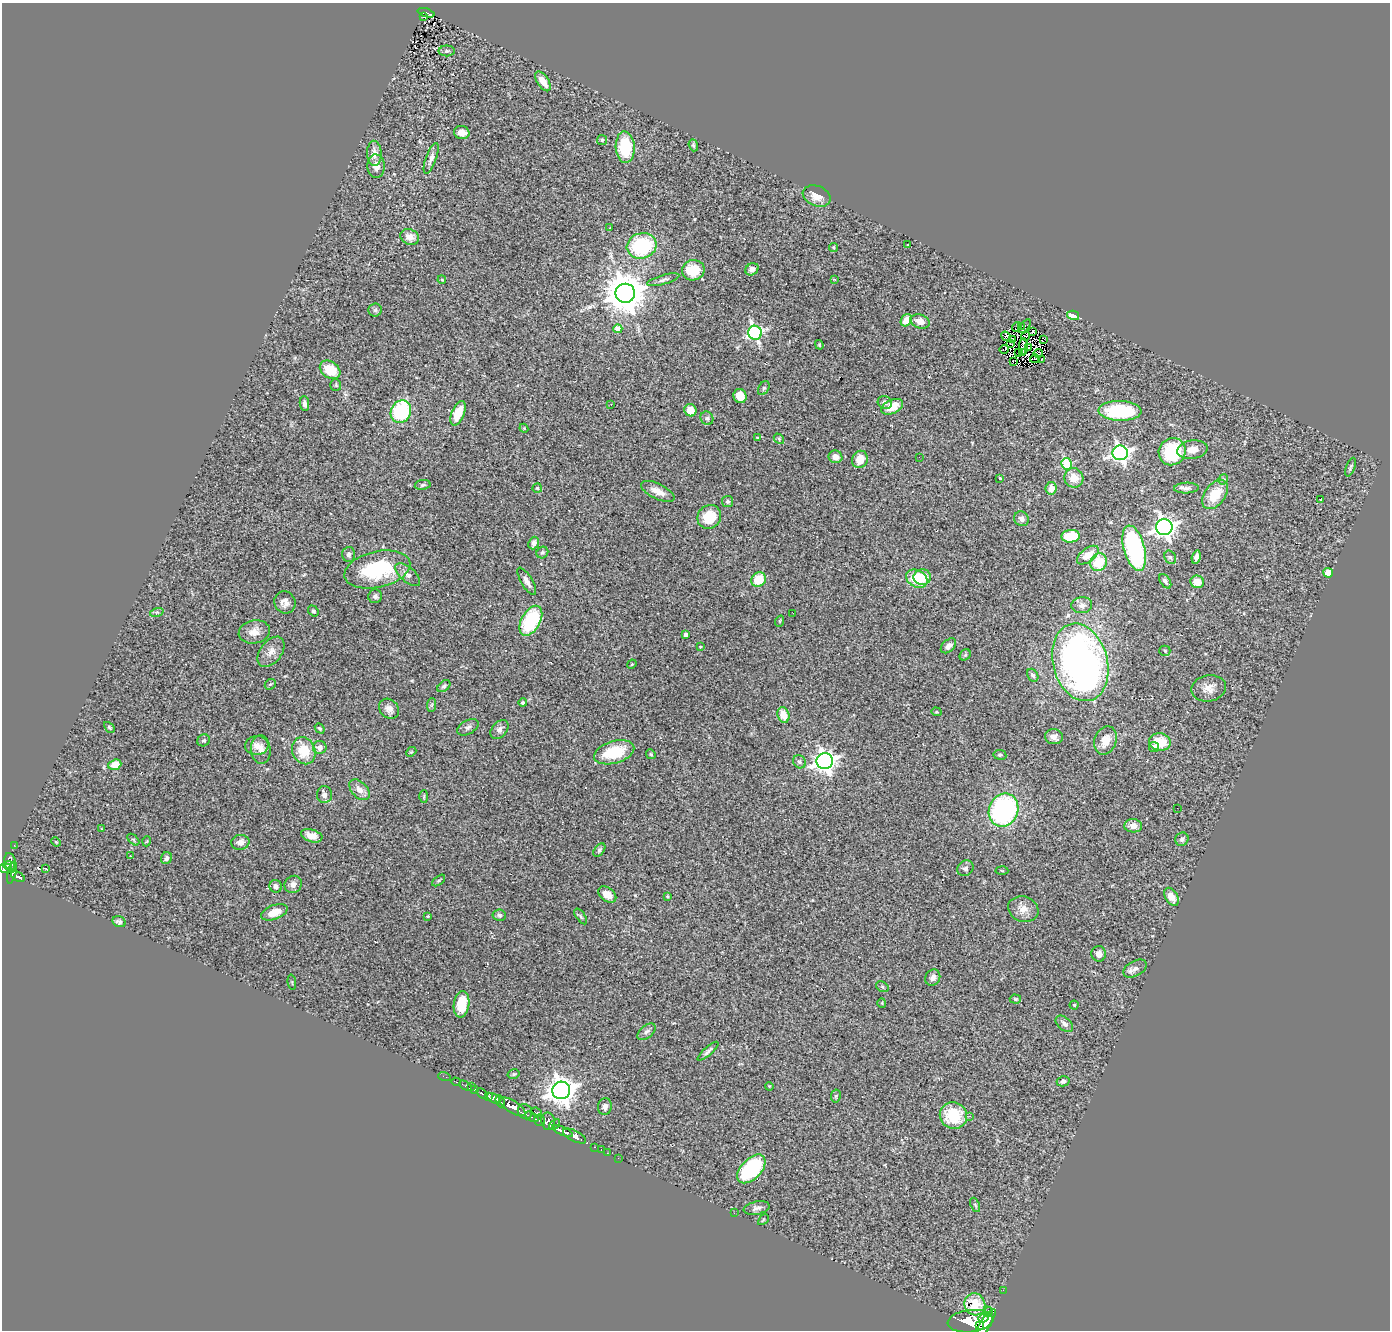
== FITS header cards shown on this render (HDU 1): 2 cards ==
NAXIS1  =                 1388
NAXIS2  =                 1328

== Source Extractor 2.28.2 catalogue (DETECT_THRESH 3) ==
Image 1388 x 1328 px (HDU 1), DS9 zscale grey, 1 PNG px = 1 image px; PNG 1392 x 1332 px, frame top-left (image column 1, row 1328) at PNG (2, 3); each listed source drawn as its Kron ellipse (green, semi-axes under 4 px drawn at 4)
Background 0.88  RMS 0.073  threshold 0.218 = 3 sigma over >= 5 px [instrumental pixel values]
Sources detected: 252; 11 with non-positive FLUX_AUTO (blend fragments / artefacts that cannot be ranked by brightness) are neither listed nor drawn; the other 241 listed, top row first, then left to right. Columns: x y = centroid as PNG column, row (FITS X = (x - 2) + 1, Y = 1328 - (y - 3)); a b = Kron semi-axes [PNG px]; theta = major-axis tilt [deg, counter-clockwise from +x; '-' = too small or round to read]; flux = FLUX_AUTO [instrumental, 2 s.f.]
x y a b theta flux
426 13 9 4 -18 140
423 17 4 2 - 8.2
447 51 8 5 1 11
543 81 11 5 -57 60
462 133 8 6 -14 40
602 140 5 5 - 7.3
693 145 6 4 -70 9.4
625 147 16 9 -87 230
374 153 12 7 -88 39
431 158 16 5 70 26
376 166 12 8 -86 43
817 196 14 10 -22 63
610 228 2 2 - 2.8
410 237 9 7 -23 41
908 244 3 3 - 13
642 246 15 12 16 390
833 247 4 4 - 8
752 269 7 5 32 23
693 270 11 10 - 140
834 279 4 2 - 3.9
442 280 4 3 - 4.4
663 280 17 4 16 20
625 293 10 9 - 17000
375 310 6 6 - 11
1073 315 6 4 -14 94
906 320 7 5 57 74
920 321 10 6 -16 53
1021 326 2 2 - 66
1025 326 8 3 51 15
1017 327 5 2 - 7.9
618 329 4 4 - 52
1033 331 3 2 - 4.9
755 333 7 6 - 1200
1006 336 5 3 - 0.55
1026 336 5 3 - 0.44
1044 339 3 2 - 3.1
1012 340 3 2 - 3.3
1010 344 2 2 - 2.6
819 345 5 3 - 5.8
1024 346 8 4 -88 18
1029 348 3 2 - 5.3
1004 349 5 2 - 9.6
1018 352 2 2 - 7.3
1022 353 3 2 - 7.1
1038 353 4 3 - 5
1035 359 5 3 - 1.7
1042 359 2 2 - 3.4
1014 362 4 3 - 5.9
330 370 11 8 -35 130
336 385 6 5 - 7.6
764 388 7 5 60 9.9
740 396 7 6 - 83
885 403 7 6 - 18
304 404 7 4 -83 18
611 404 3 2 - 4.8
892 407 11 7 26 87
690 410 6 6 - 56
1120 411 21 10 -2 360
401 412 12 10 63 420
458 413 13 6 67 110
707 418 7 6 - 12
524 428 4 4 - 5.6
757 437 3 2 - 2.9
779 439 6 4 -49 7.1
1192 450 15 9 9 51
1172 452 14 13 - 270
1120 453 8 7 - 1900
835 457 7 6 - 33
919 457 2 2 - 2.6
860 459 9 7 68 65
1066 464 6 5 - 340
1350 467 10 4 70 9.9
1000 478 3 3 - 4.5
1074 478 10 9 - 67
1223 479 5 4 - 12
423 485 8 5 8 9.9
537 488 5 4 - 5.8
1051 488 6 5 - 45
1186 488 12 5 2 19
658 491 18 7 -25 57
1215 494 17 10 53 130
1320 500 3 2 - 36
727 502 5 5 - 11
709 517 12 11 - 160
1021 519 8 7 - 21
1164 527 8 8 - 3300
1070 536 9 6 5 190
534 543 6 5 - 22
1134 548 23 10 -75 700
542 553 6 5 - 10
349 554 7 6 - 16
1088 555 12 7 37 73
1170 557 7 5 -61 9.9
1196 557 7 4 75 20
1099 562 9 8 - 160
377 569 33 18 13 380
1328 573 5 4 - 140
408 575 15 7 -40 28
922 577 9 7 2 79
759 579 7 7 - 120
917 579 11 8 -27 160
527 581 15 5 -59 25
1165 581 8 5 -55 14
1197 582 6 6 - 62
375 596 7 6 - 14
285 602 11 10 - 31
1082 605 10 8 7 23
313 611 6 4 -52 9.6
157 612 7 4 18 10
793 613 3 2 - 4.6
531 621 16 9 60 360
780 621 6 3 71 4.3
254 632 16 11 11 53
686 635 4 4 - 29
948 646 9 6 42 23
700 647 3 2 - 3.8
1165 651 5 5 - 7
271 652 17 10 53 43
965 655 6 5 - 7.8
1080 662 39 27 -75 2500
632 664 5 3 - 4.4
1033 675 7 5 -56 12
270 684 6 4 41 6.4
444 686 7 5 38 10
1209 688 17 13 10 50
523 703 4 4 - 9.7
432 705 7 4 88 9.6
389 709 11 9 -43 31
936 712 5 4 - 5.8
783 715 8 6 -75 73
109 727 6 4 -46 7.1
468 727 11 7 29 18
320 728 5 4 - 7.6
499 730 11 7 49 22
1054 737 9 7 -9 28
204 740 6 5 - 9.5
1105 740 14 11 68 71
1160 742 11 9 -10 120
257 745 12 9 6 35
320 747 7 6 - 24
1154 747 5 5 - 31
261 749 14 9 -86 42
304 751 14 11 -66 130
411 752 5 4 - 5.9
614 752 21 11 17 200
651 754 5 4 - 6.9
1000 755 6 5 - 8
825 761 8 8 - 3200
799 762 7 6 - 12
115 765 6 5 - 80
359 790 12 7 -47 38
324 795 8 7 - 27
424 796 6 3 89 5.4
1177 808 2 2 - 5.1
1004 810 17 14 68 970
1133 826 9 6 -3 39
102 829 3 2 - 6.8
312 836 11 6 -17 41
1182 839 7 6 - 16
133 840 7 4 -44 7.5
147 841 5 3 - 4
56 842 5 3 - 4.1
240 842 9 7 8 31
14 845 2 2 - 8.4
599 850 8 5 52 10
130 856 3 2 - 4.5
166 858 6 5 - 17
10 862 9 5 -77 350
9 866 6 3 -18 200
5 868 6 5 - 270
46 868 3 3 - 21
965 868 8 7 - 16
1002 871 6 4 -4 5
12 873 11 4 76 180
18 877 7 4 -25 230
439 880 7 3 38 7.2
293 884 9 8 - 24
276 886 6 6 - 22
607 894 10 6 -37 55
667 896 3 3 - 4.6
1172 897 10 6 -59 49
1023 909 15 12 -20 50
274 912 14 7 21 66
499 915 7 5 -10 12
427 916 3 2 - 3.9
581 916 9 4 -55 8.8
119 922 7 5 -16 13
1099 954 8 7 - 32
1135 968 12 7 28 27
933 978 8 7 - 26
292 982 8 3 -85 5.4
882 987 7 5 -32 7.2
1015 999 5 4 - 8.1
882 1003 5 4 - 5.2
462 1004 13 7 82 120
1074 1005 4 4 - 7.4
1064 1024 10 6 -40 22
646 1032 10 6 41 17
708 1051 13 4 41 16
514 1074 6 4 14 8.5
444 1076 6 2 -19 19
1063 1081 6 5 - 17
456 1082 5 3 - 29
465 1086 7 3 -29 70
471 1086 4 2 - 9.6
769 1086 4 3 - 3.8
475 1090 4 3 - 140
561 1090 9 8 - 6000
482 1094 6 3 -40 180
836 1096 6 5 - 8.2
489 1097 3 3 - 240
494 1098 7 4 -29 500
500 1101 6 3 -69 460
512 1107 15 6 -31 2300
605 1107 8 7 - 24
525 1112 8 7 - 780
536 1112 5 3 - 130
953 1116 14 13 - 200
970 1116 3 3 - 6.5
532 1117 7 3 -32 300
540 1120 6 5 - 500
548 1121 9 7 -78 560
555 1125 6 4 40 260
562 1131 11 4 -24 1100
575 1136 13 5 -26 1300
594 1147 3 2 - 26
601 1150 3 2 - 23
607 1153 2 2 - 11
618 1158 2 2 - 11
751 1169 17 10 47 420
975 1205 7 4 -67 7.2
757 1208 13 6 12 21
734 1213 3 2 - 5.9
763 1220 6 3 46 4.6
1003 1290 3 2 - 12
975 1304 11 10 - 75
988 1312 5 4 - 160
984 1318 5 4 - 720
970 1321 23 11 7 5100
979 1325 3 2 - 320
985 1325 18 5 58 2300
At the frame edge (FLAGS 8, measured only in part): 1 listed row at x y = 985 1325
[11 non-positive-flux detections neither listed nor drawn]